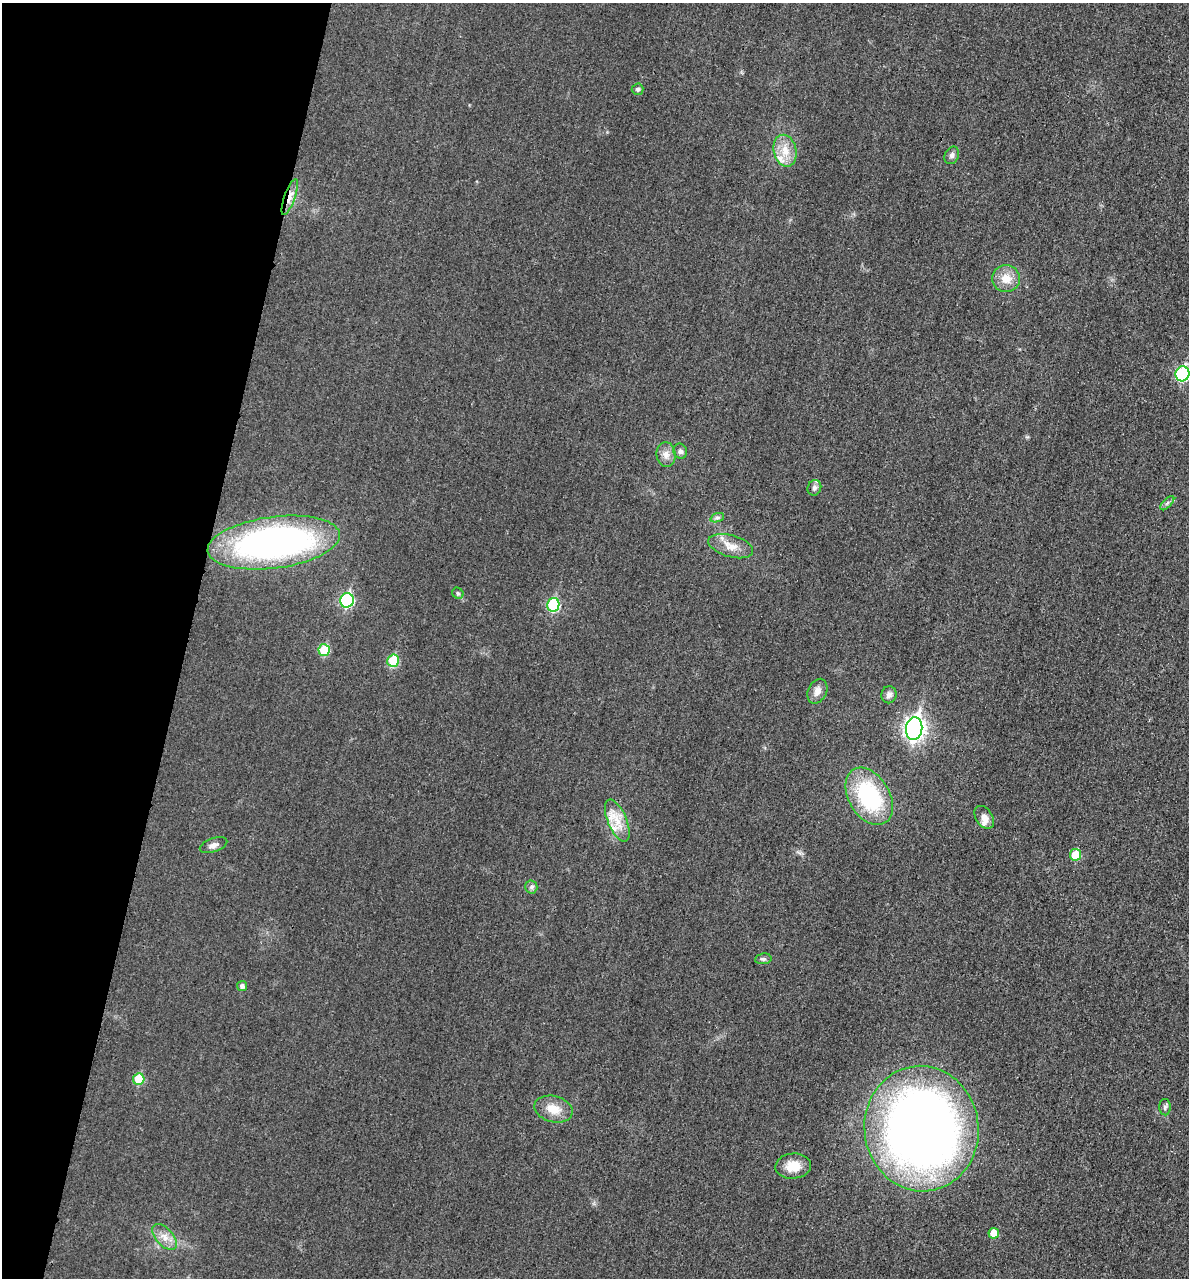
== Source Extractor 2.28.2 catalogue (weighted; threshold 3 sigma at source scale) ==
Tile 9 of 4 x 4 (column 1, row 3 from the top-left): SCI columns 143-1329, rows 1294-2569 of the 5154 x 5142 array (HDU 1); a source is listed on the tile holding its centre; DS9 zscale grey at full resolution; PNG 1191 x 1280 px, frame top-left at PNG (2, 3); each listed source drawn as its Kron ellipse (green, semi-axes under 4 px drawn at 4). Shown black and unused: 16% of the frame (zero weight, under 3 of 4 exposures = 2% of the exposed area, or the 3 px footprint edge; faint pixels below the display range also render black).
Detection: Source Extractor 2.28.2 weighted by HDU 2 'WHT'; one run over the whole footprint, this tile lists its part. Background 0.0179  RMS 0.0055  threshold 0.0248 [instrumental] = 3 sigma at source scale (4.5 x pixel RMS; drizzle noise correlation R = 1.50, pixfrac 1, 0.05/0.05 arcsec/px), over >= 5 px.
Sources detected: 40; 4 inside a brighter listed object's ellipse — not listed separately; the other 36 listed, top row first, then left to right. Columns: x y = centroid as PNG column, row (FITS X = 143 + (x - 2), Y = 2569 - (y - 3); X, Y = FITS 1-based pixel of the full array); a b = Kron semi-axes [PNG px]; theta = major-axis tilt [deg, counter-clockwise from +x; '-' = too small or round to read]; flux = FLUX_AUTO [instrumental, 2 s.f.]
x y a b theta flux
638 89 6 5 - 1.2
785 151 16 11 -77 8
952 155 9 7 64 1.8
290 197 19 5 70 5.3
1006 279 14 13 - 7.2
1182 374 7 7 - 63
680 451 7 7 - 1.9
666 454 12 9 -84 3.8
814 488 8 6 65 1.8
1167 503 9 3 45 1.1
717 518 7 4 19 1.3
274 543 67 26 7 210
731 546 23 11 -16 7.4
458 593 6 5 - 0.95
347 600 7 6 - 62
553 605 7 6 - 39
324 650 6 6 - 20
393 661 6 5 - 23
817 691 13 9 65 3.8
889 695 8 7 - 2.3
914 729 11 8 85 270
869 796 31 20 -60 56
984 817 13 8 -57 3.9
617 821 22 9 -66 8.4
213 845 14 6 19 2.5
1075 855 6 5 - 14
531 887 6 6 - 1.4
763 959 8 5 8 1.2
242 986 5 5 - 2
139 1079 6 5 - 15
1165 1107 8 6 -89 1.3
553 1109 19 13 -14 8.7
922 1129 63 57 -83 480
793 1166 18 12 4 9.8
994 1233 5 5 - 6.9
164 1237 15 8 -48 5
Overlapping masked pixels (flux is a lower limit): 1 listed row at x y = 290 197
Isophote crosses this tile's border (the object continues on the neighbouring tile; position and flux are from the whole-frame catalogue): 1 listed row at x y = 1182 374